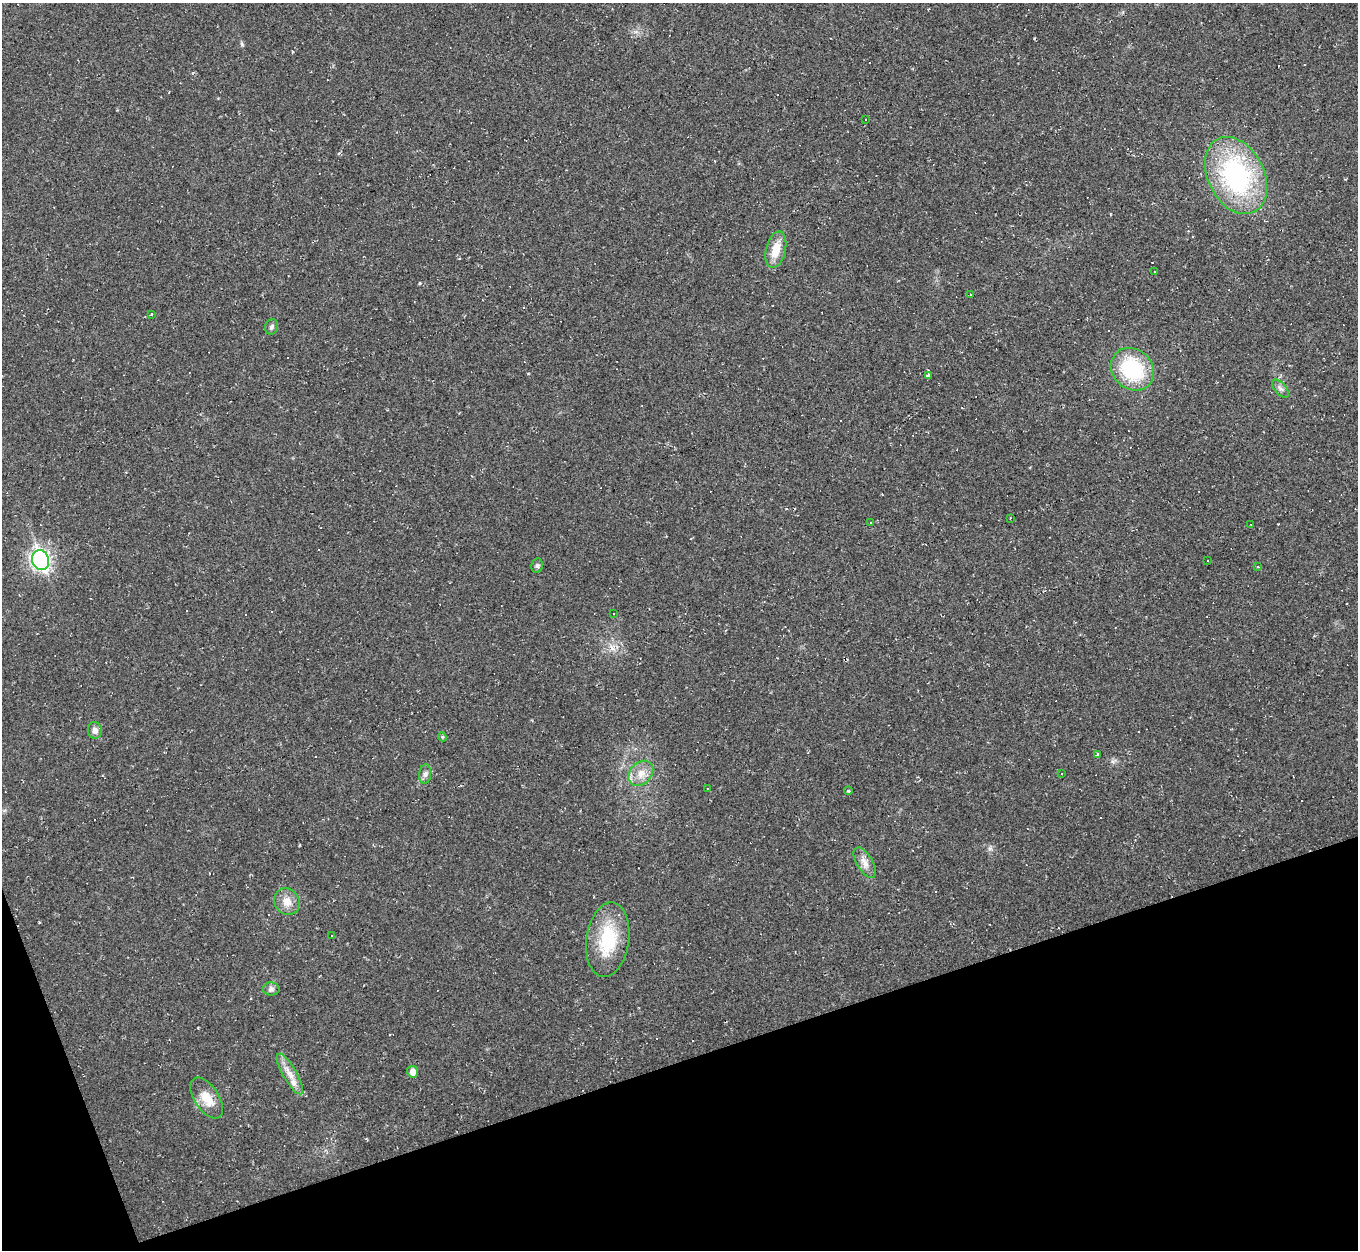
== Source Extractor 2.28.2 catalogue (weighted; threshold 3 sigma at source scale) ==
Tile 14 of 4 x 4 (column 2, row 4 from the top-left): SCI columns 1357-2712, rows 147-1394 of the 5425 x 5410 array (HDU 1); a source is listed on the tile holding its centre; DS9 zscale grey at full resolution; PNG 1360 x 1252 px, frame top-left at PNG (2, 3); each listed source drawn as its Kron ellipse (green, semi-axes under 4 px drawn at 4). Shown black and unused: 17% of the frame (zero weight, under 2 of 3 exposures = <1% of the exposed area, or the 3 px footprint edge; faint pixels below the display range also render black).
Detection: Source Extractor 2.28.2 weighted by HDU 2 'WHT'; one run over the whole footprint, this tile lists its part. Background 0.0453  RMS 0.0067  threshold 0.03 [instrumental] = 3 sigma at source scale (4.5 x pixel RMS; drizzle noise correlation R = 1.50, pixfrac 1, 0.05/0.05 arcsec/px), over >= 5 px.
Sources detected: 59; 23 cosmic-ray / hot-pixel residue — neither listed nor drawn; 2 inside a brighter listed object's ellipse — not listed separately; the other 34 listed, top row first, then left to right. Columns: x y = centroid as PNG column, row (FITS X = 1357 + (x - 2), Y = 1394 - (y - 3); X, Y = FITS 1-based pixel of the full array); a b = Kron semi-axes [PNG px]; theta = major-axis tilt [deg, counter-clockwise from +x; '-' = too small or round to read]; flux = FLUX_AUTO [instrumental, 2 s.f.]
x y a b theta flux
866 119 3 2 - 1.1
1236 175 41 28 -63 100
776 250 18 10 75 12
1154 271 2 2 - 0.44
970 294 4 2 - 0.66
151 314 3 2 - 0.48
272 327 8 6 72 2
1132 369 23 19 -43 49
928 376 4 3 - 2.6
1280 389 11 5 -48 2.3
1010 518 3 2 - 0.59
870 522 3 2 - 0.59
1251 525 2 2 - 0.72
41 560 10 8 -72 210
1207 560 3 3 - 4.3
537 566 7 5 77 1.4
1258 566 3 3 - 0.82
614 613 3 2 - 0.49
95 730 8 7 - 3.3
442 737 4 4 - 0.86
1098 755 3 3 - 6.5
641 773 14 10 46 7.6
1061 773 3 2 - 0.45
425 774 10 6 83 2.2
707 788 3 3 - 0.56
848 791 4 3 - 0.75
865 863 17 8 -60 5.2
287 902 14 12 -55 7.2
332 936 2 2 - 0.68
608 940 37 21 82 36
271 989 8 6 -2 2.1
413 1072 6 5 - 5.2
290 1074 23 7 -60 7.1
207 1098 23 12 -57 11
Unlisted compact peaks at least as high as the median listed source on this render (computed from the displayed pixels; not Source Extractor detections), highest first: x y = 242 44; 420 283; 990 848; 612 648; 1112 761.